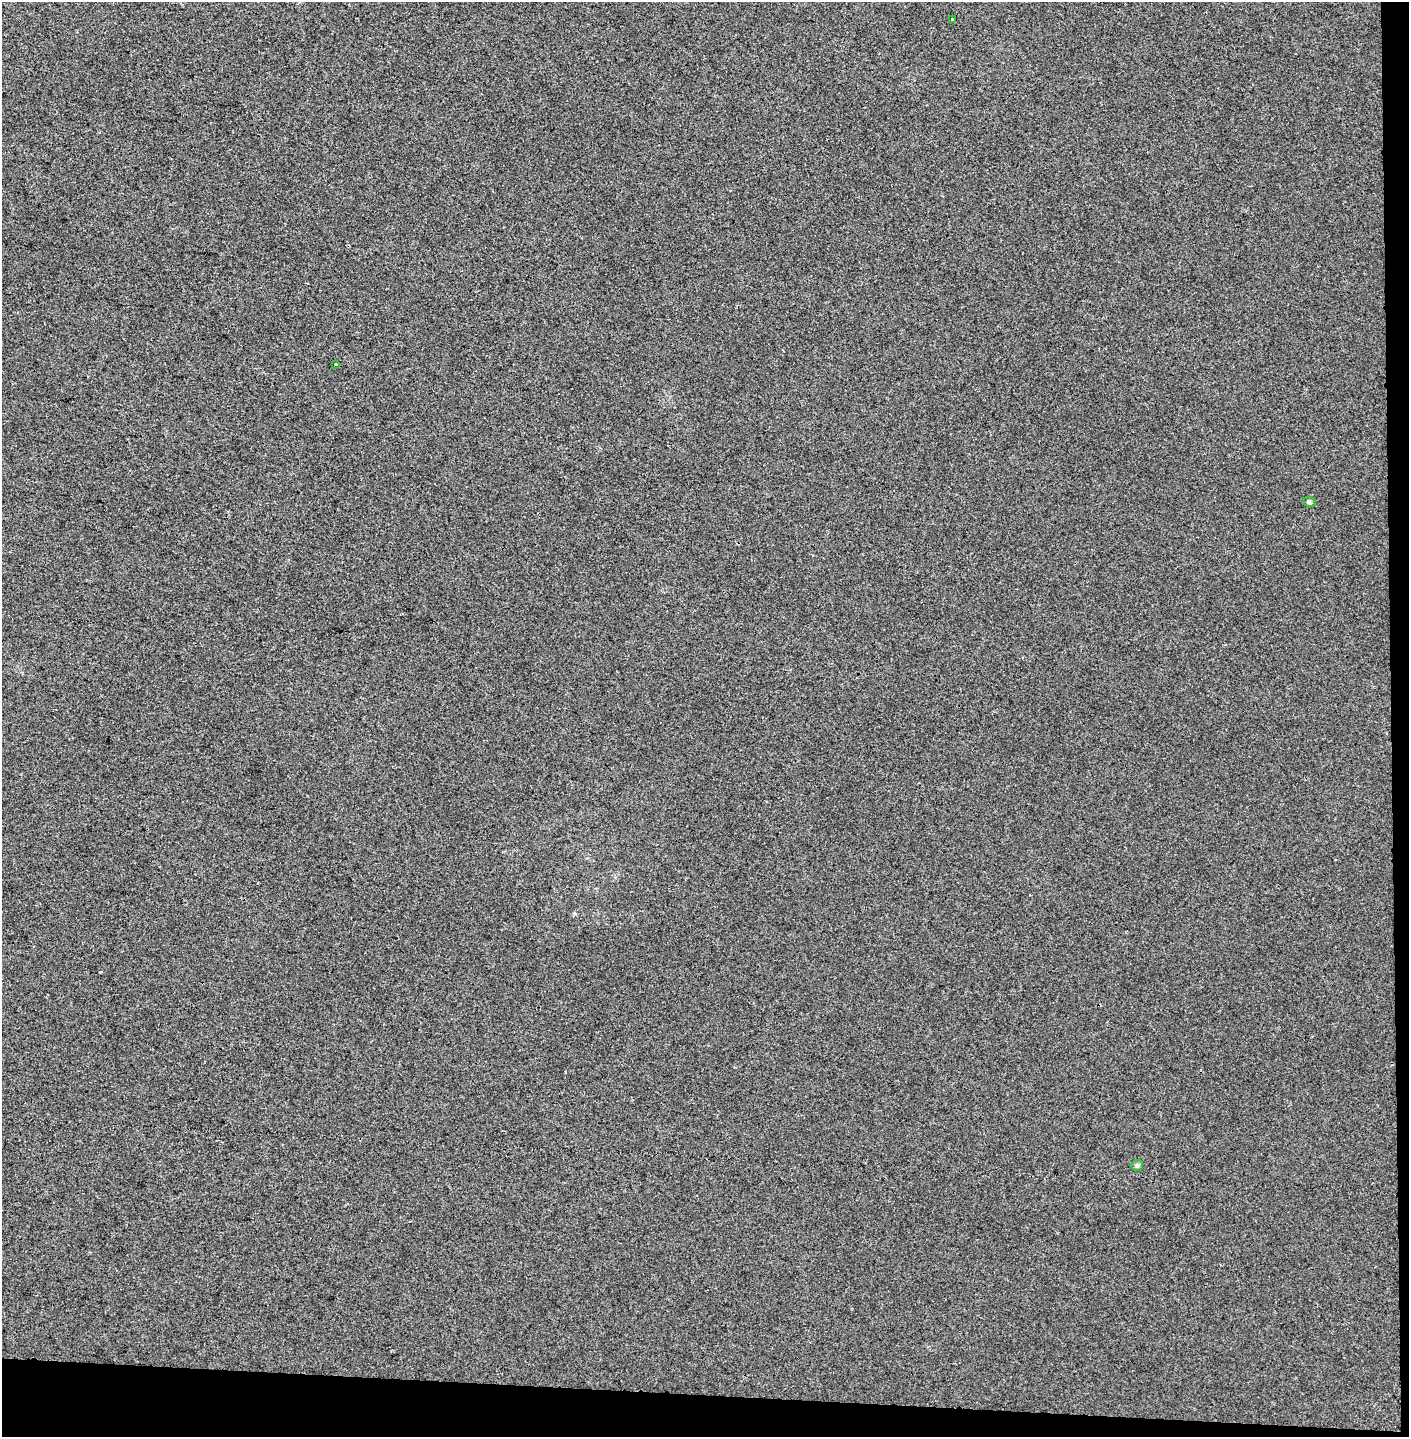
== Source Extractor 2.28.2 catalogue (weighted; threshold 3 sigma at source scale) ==
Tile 9 of 3 x 3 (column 3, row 3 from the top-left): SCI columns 2985-4391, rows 1-1435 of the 4563 x 4312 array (HDU 1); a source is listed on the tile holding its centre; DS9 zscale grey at full resolution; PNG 1411 x 1439 px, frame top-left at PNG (2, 2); each listed source drawn as its Kron ellipse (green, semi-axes under 4 px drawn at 4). Shown black and unused: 4% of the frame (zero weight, under 2 of 3 exposures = <1% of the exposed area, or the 3 px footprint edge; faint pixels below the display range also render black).
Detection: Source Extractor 2.28.2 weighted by HDU 2 'WHT'; one run over the whole footprint, this tile lists its part. Background 0.00647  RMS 0.006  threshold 0.0271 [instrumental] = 3 sigma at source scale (4.5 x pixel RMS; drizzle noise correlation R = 1.50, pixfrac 1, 0.0396/0.0396 arcsec/px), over >= 5 px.
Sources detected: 5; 1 cosmic-ray / hot-pixel residue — neither listed nor drawn; the other 4 listed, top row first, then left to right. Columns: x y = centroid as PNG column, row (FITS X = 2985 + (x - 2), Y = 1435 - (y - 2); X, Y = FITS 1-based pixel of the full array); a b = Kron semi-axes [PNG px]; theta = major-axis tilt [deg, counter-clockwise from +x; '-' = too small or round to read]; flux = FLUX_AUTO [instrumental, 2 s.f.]
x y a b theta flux
952 19 3 3 - 8
335 364 3 3 - 0.59
1309 502 6 5 - 1.1
1137 1165 6 5 - 1.1